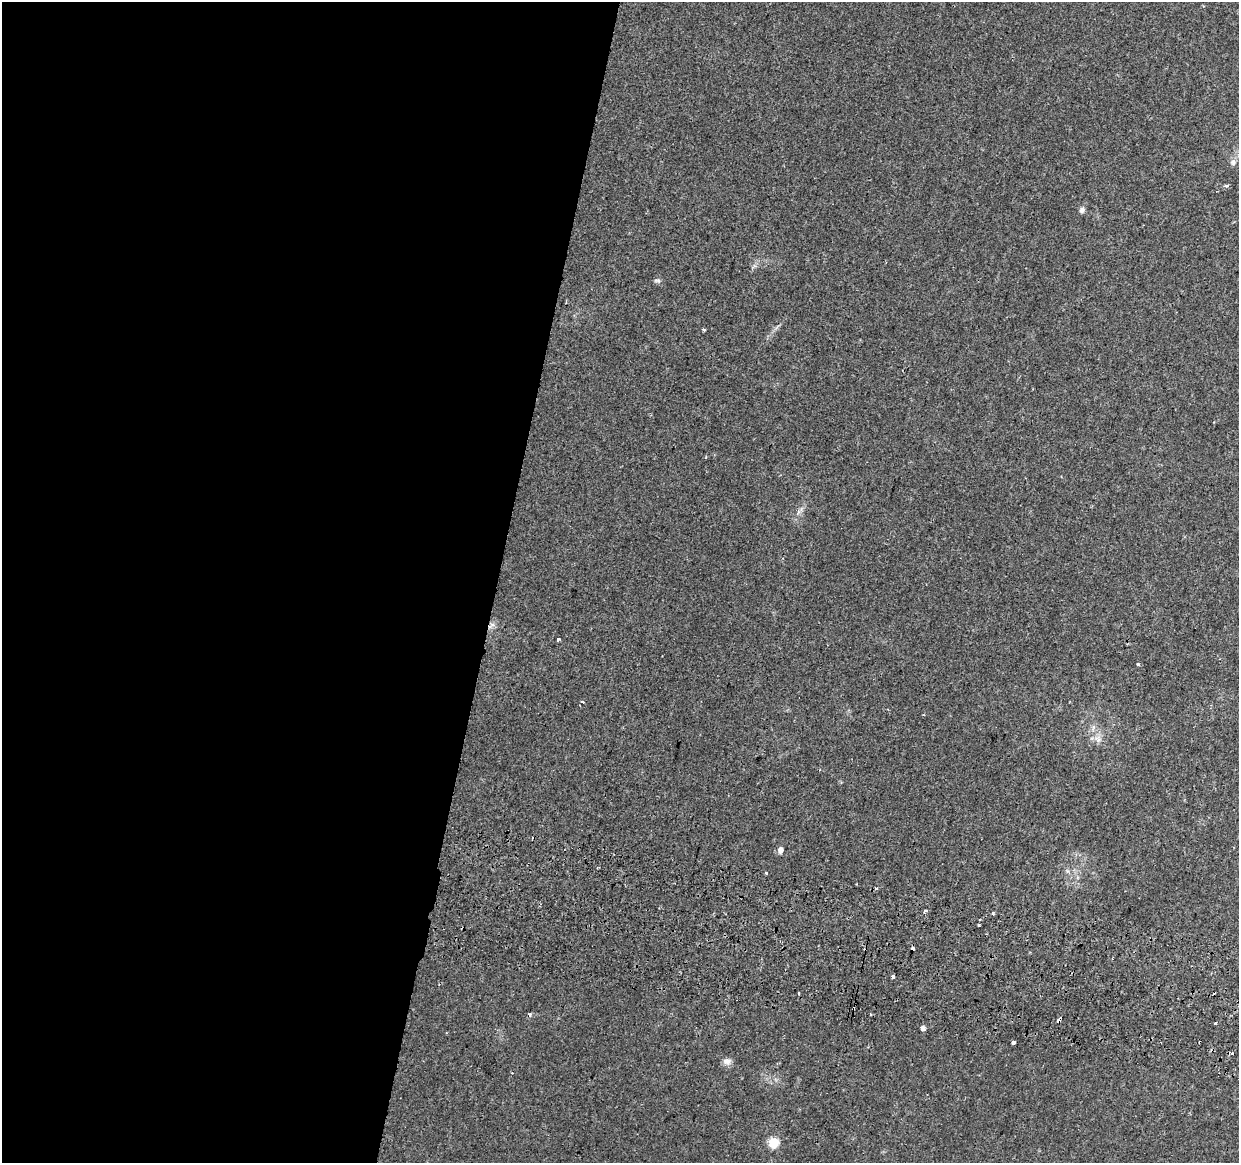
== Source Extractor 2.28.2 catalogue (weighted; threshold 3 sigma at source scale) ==
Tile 5 of 4 x 4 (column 1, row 2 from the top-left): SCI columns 19-1255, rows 2655-3815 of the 4976 x 5248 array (HDU 1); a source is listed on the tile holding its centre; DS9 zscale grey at full resolution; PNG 1241 x 1165 px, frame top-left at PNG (2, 2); no overlay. Shown black and unused: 40% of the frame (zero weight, under 2 of 3 exposures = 3% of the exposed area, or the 3 px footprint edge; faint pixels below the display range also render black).
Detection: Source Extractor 2.28.2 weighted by HDU 2 'WHT'; one run over the whole footprint, this tile lists its part. Background 0.0401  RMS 0.0039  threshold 0.0178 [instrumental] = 3 sigma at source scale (4.5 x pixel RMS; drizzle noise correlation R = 1.50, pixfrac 1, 0.0396/0.0396 arcsec/px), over >= 5 px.
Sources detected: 26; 4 cosmic-ray / hot-pixel residue — not listed; the other 22 listed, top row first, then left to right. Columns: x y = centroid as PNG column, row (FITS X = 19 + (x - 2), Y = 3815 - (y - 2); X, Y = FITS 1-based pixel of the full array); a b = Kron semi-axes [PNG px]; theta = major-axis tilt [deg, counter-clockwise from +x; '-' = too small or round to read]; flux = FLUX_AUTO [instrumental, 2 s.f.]
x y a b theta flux
1227 186 5 3 - 0.76
1082 210 7 6 - 1.1
658 280 7 4 -19 0.66
704 330 3 3 - 0.7
558 639 3 3 - 1.8
1138 664 5 3 - 0.38
1098 740 7 4 71 0.99
780 850 5 5 - 2.3
766 873 3 3 - 2
925 911 3 3 - 2
993 913 3 3 - 1.9
978 925 3 3 - 0.91
893 977 4 3 - 1.4
798 993 3 3 - 2
530 1014 4 4 - 0.75
1059 1019 6 3 58 6.3
1215 1024 3 3 - 1.7
922 1028 5 4 - 5.1
1014 1042 4 3 - 2.2
1231 1054 3 3 - 3.2
727 1062 11 8 -13 1.8
773 1143 5 5 - 21
Overlapping masked pixels (flux is a lower limit): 1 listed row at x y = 1059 1019